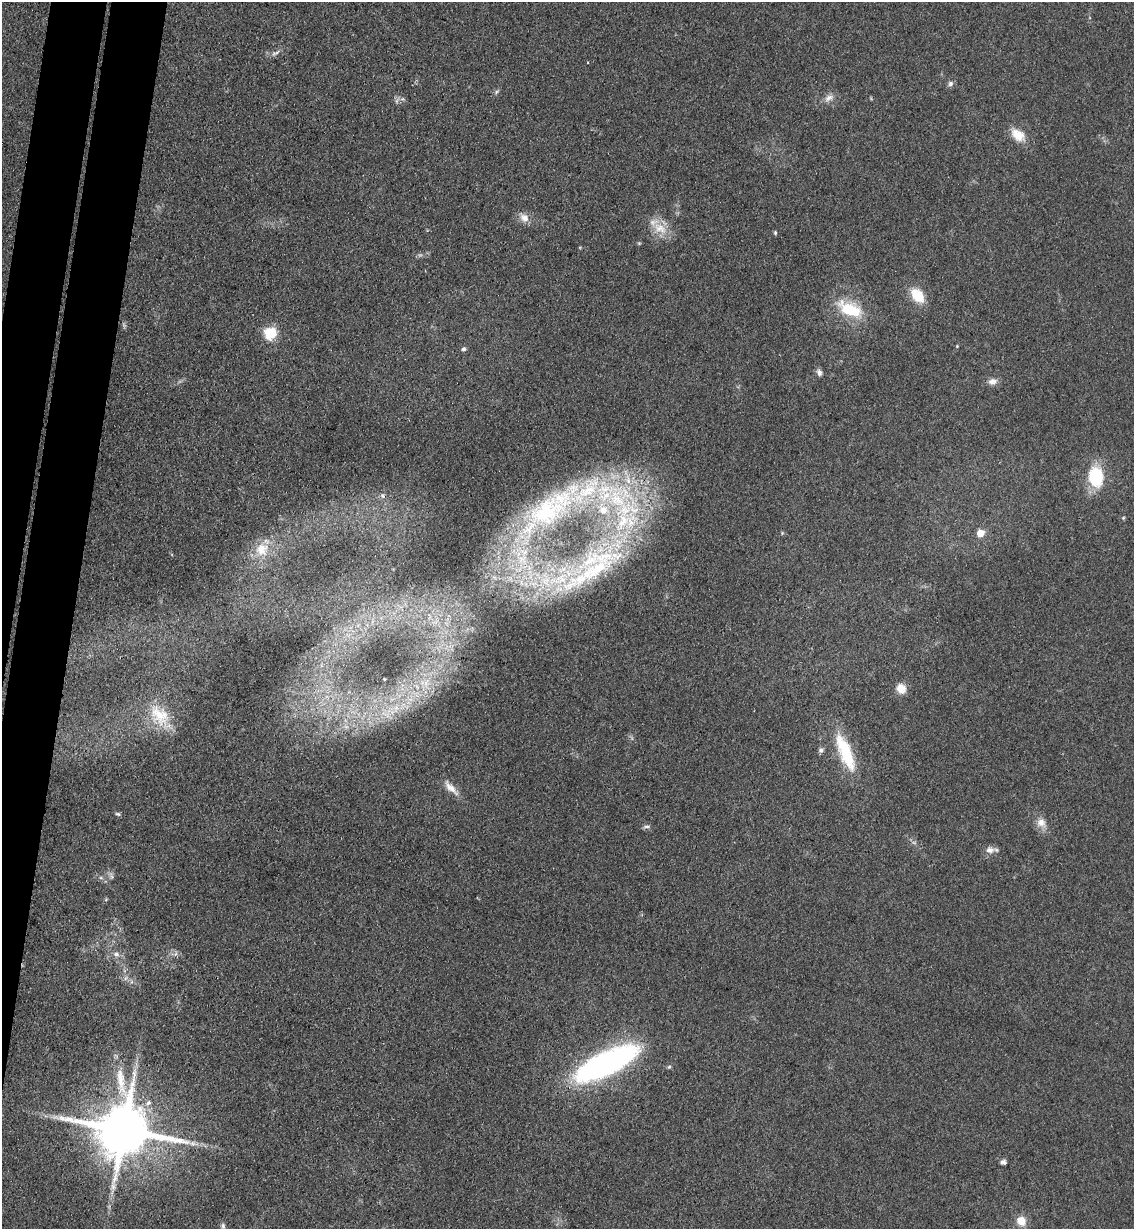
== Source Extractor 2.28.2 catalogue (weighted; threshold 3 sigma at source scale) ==
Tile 7 of 4 x 4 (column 3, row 2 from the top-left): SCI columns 2560-3691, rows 2469-3695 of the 5000 x 4935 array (HDU 1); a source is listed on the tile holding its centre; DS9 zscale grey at full resolution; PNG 1136 x 1231 px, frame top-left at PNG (2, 2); no overlay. Shown black and unused: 6% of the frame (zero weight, under 3 of 4 exposures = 5% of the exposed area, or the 3 px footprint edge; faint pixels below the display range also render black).
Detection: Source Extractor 2.28.2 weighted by HDU 2 'WHT'; one run over the whole footprint, this tile lists its part. Background 0.112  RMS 0.0077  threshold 0.0347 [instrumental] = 3 sigma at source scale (4.5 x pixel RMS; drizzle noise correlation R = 1.50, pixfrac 1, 0.05/0.05 arcsec/px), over >= 5 px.
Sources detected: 54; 3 too faint to see at this stretch — not listed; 5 inside a brighter listed object's ellipse — not listed separately; the other 46 listed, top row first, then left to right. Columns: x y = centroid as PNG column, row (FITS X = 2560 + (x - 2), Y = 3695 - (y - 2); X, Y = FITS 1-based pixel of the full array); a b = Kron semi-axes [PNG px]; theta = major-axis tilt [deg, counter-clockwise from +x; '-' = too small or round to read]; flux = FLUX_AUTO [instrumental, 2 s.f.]
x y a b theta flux
275 53 15 4 29 2.9
950 83 8 7 - 2.4
496 92 6 4 49 1.4
829 98 15 8 25 5.1
1018 135 20 13 -37 13
524 218 14 10 -41 6.9
660 228 23 14 -26 15
775 233 5 4 - 1.2
639 243 4 4 - 0.89
917 295 16 10 -51 21
850 310 31 15 -25 35
270 333 7 7 - 40
957 346 4 3 - 0.62
463 349 5 5 - 2
819 372 10 7 -69 2.8
993 381 11 8 4 4.9
1096 477 17 13 -84 46
383 496 6 3 -71 1.1
617 499 43 28 -63 95
547 511 66 36 28 110
1123 518 5 4 - 0.81
980 533 5 5 - 15
262 549 19 18 - 19
522 559 14 13 - 13
597 569 55 19 32 69
545 582 14 6 -51 7.6
384 679 3 2 - 0.6
901 689 11 9 -57 9.2
160 716 38 21 -50 29
821 750 7 6 - 2
845 752 48 14 -67 42
451 788 25 8 -45 8.5
118 814 7 5 -18 1.4
1041 823 15 12 -47 7.7
646 827 9 4 4 1.9
990 850 13 8 6 5.2
101 878 6 4 -19 1.3
116 954 8 7 - 3.2
175 954 7 4 87 1.7
126 978 7 4 70 1.8
605 1063 56 18 25 280
669 1067 6 5 - 1.2
124 1130 17 15 -13 5500
1003 1162 7 6 - 2.5
1021 1221 11 10 - 10
223 1226 9 5 -89 2
Overlapping masked pixels (flux is a lower limit): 1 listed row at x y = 124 1130